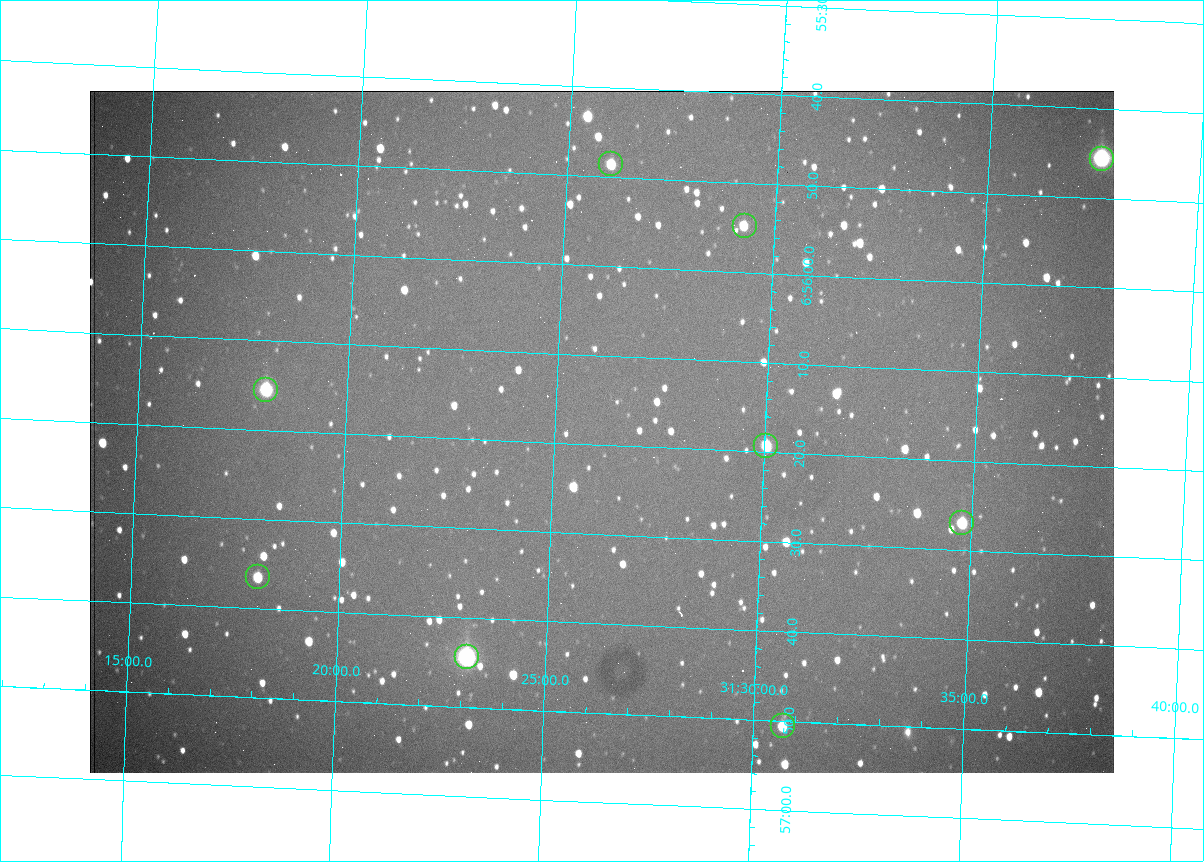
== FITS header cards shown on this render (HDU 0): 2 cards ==
NAXIS1  =                 1024 /fastest changing axis
NAXIS2  =                  682 /next to fastest changing axis

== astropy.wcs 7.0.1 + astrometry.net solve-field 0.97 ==
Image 1024 x 682 px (HDU 0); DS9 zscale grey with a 90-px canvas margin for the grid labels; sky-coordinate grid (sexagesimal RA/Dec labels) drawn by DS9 from the SOLVED WCS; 9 Tycho-2 reference stars matched to detected sources circled (green)
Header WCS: RA---TAN/DEC--TAN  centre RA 06:56:19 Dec +31:26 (104.08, +31.43 deg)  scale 1.44 arcsec/px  FOV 24.5' x 16.3'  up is -93 deg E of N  parity flipped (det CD > 0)
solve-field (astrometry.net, Tycho-2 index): VERIFIED the header's WCS against the Tycho-2 star catalogue (9 matches, 0 conflicts) and refined it, rather than solving blind
Solved WCS: RA---TAN-SIP/DEC--TAN-SIP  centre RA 06:56:18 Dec +31:26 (104.08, +31.44 deg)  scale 1.43 arcsec/px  FOV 24.4' x 16.3'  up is -93 deg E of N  parity flipped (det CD > 0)
The solver's refit moves the header's centre by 1.7 arcsec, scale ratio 0.9968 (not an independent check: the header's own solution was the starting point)
Tycho-2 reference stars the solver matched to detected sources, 9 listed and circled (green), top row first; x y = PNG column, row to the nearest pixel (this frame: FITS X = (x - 90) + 1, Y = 682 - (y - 91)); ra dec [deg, ICRS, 3 dp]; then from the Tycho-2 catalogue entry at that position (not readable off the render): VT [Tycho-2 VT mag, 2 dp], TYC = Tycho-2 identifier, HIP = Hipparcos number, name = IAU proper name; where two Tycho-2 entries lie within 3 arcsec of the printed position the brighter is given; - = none
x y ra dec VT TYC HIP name
1102 159 103.940 +31.628 9.24 2437-728-1 - -
611 164 103.952 +31.434 11.53 2437-424-1 - -
745 226 103.978 +31.488 11.51 2437-421-1 - -
266 390 104.065 +31.301 9.89 2437-425-1 - -
766 446 104.081 +31.501 10.83 2437-37-1 - -
962 523 104.112 +31.580 11.47 2437-71-1 - -
258 577 104.152 +31.301 11.67 2437-646-1 - -
467 657 104.185 +31.385 8.52 2437-370-1 33393 -
783 726 104.211 +31.512 11.03 2437-937-1 - -